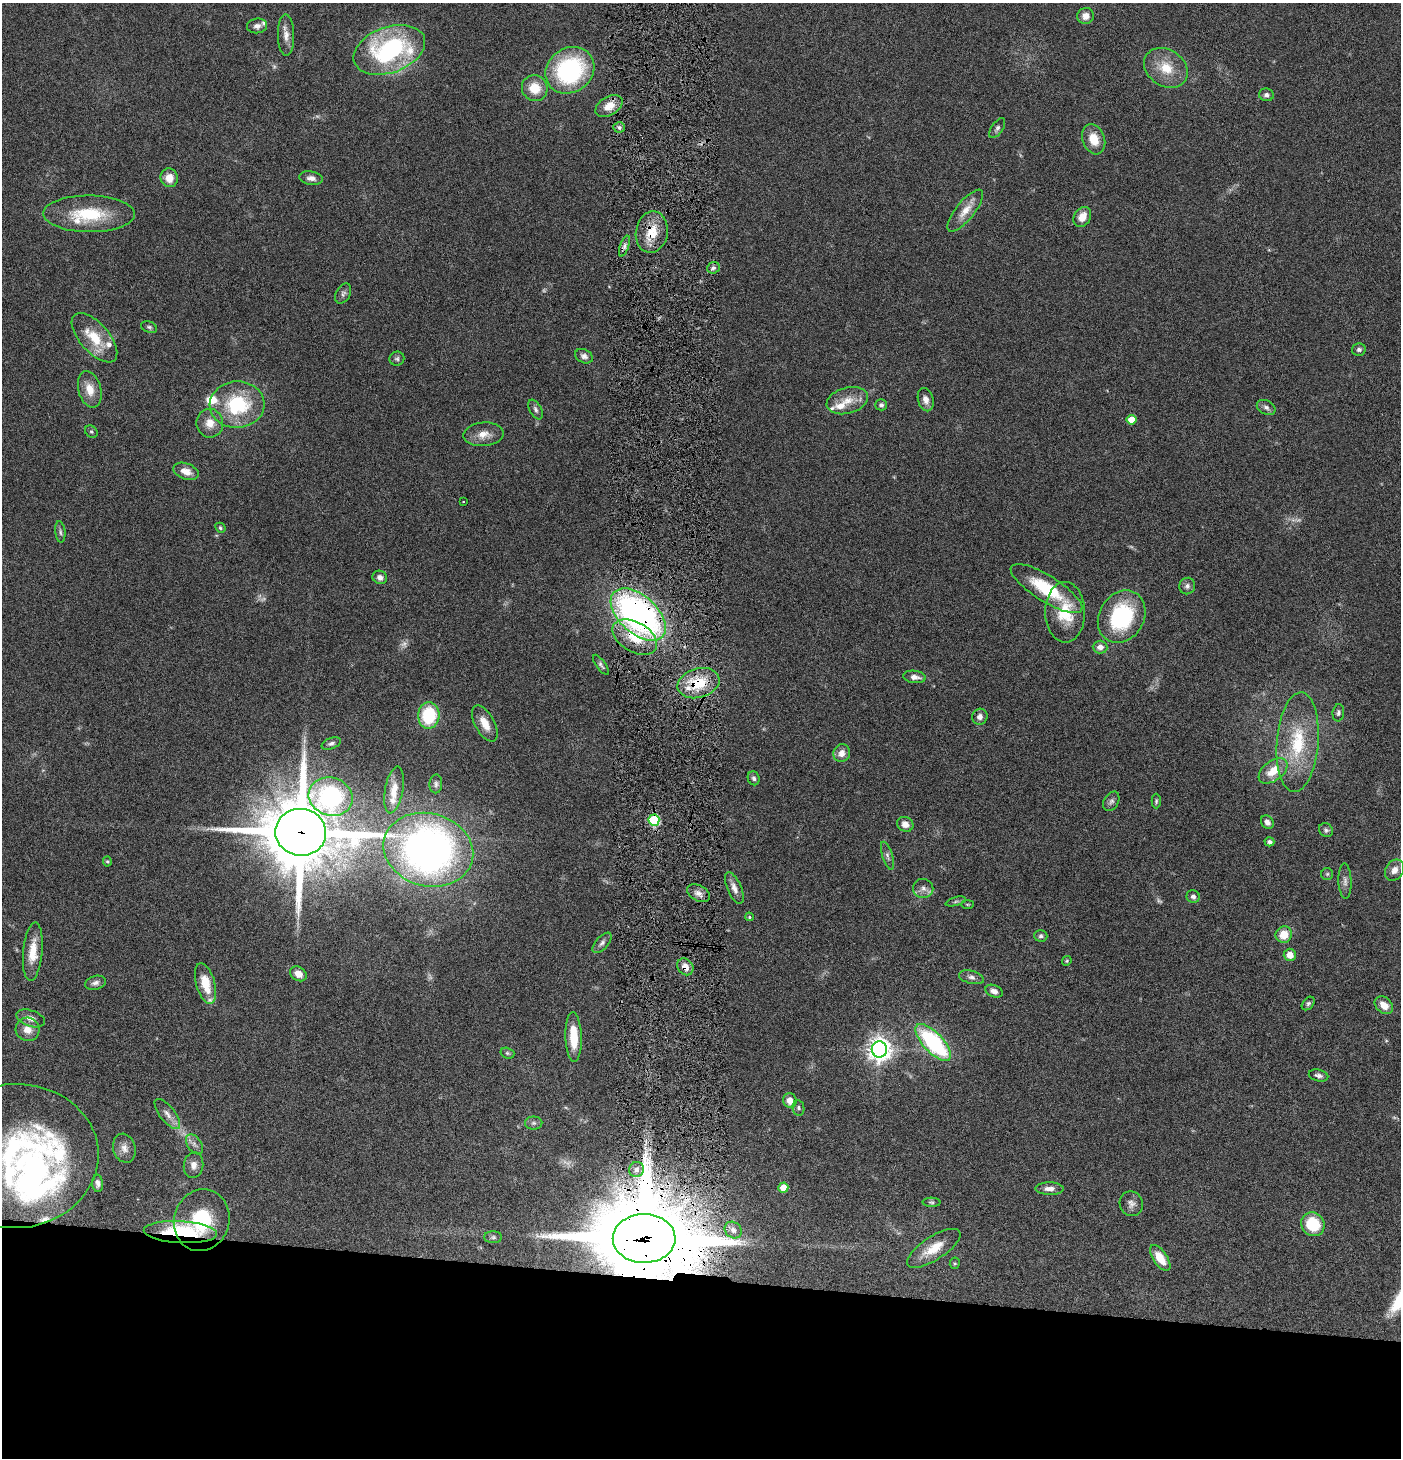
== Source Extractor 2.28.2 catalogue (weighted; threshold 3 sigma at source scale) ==
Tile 8 of 3 x 3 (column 2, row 3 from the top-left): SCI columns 1546-2944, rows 1-1456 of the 4442 x 4371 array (HDU 1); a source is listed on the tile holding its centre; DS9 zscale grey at full resolution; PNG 1403 x 1460 px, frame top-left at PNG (2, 3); each listed source drawn as its Kron ellipse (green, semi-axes under 4 px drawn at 4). Shown black and unused: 12% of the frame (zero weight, under 4 of 8 exposures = <1% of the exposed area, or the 3 px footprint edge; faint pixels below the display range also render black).
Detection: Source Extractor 2.28.2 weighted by HDU 2 'WHT'; one run over the whole footprint, this tile lists its part. Background 0.0678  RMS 0.0042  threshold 0.0172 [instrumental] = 3 sigma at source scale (4.09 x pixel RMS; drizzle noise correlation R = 1.36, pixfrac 0.8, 0.05/0.05 arcsec/px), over >= 5 px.
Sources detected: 154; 11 too faint to see at this stretch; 1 inside a brighter object's white glare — neither listed nor drawn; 13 inside a brighter listed object's ellipse — not listed separately; the other 129 listed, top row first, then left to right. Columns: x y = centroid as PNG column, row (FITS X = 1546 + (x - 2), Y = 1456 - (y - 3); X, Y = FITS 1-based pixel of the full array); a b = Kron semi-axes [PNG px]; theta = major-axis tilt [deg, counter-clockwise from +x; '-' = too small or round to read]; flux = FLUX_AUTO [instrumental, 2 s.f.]
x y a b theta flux
1086 16 8 8 - 2.9
257 26 10 7 7 1.6
286 35 20 8 -89 3.3
389 50 37 23 20 57
1166 68 23 18 -34 10
570 70 25 22 36 52
535 88 13 12 - 7.9
1266 95 7 6 - 1.2
609 106 15 9 31 5
619 127 5 5 - 0.88
997 128 11 5 56 1.2
1094 139 15 11 -70 7
169 178 9 8 - 4.4
311 178 12 6 -8 2
965 211 26 9 51 5.6
89 214 46 18 -1 21
1082 217 10 8 58 4.5
652 232 21 16 79 9.2
624 246 11 4 71 1.5
713 268 6 5 - 1.1
343 293 11 7 61 1.4
149 327 8 5 -23 0.83
94 338 30 14 -49 12
1359 350 7 6 - 1.1
584 356 9 6 -27 1.5
397 359 7 7 - 0.94
90 389 18 11 -75 5.7
926 400 12 7 -75 2.5
847 401 21 13 15 6.1
237 405 27 23 3 29
881 405 6 5 - 0.96
1266 407 10 7 -27 1.5
536 409 10 6 -63 1.3
1131 420 5 5 - 6.2
210 423 14 13 - 4.8
91 432 7 5 -41 0.67
484 434 20 12 4 4.8
186 471 13 8 -20 3.6
463 502 3 2 - 0.38
220 528 5 4 - 0.62
60 532 11 5 -84 1
380 577 7 6 - 1.6
1187 586 8 7 - 1.4
1046 589 41 13 -32 21
1065 612 30 20 -90 15
638 615 33 19 -42 150
1122 617 27 22 58 37
635 637 24 15 -30 12
1100 647 7 6 - 2.3
601 665 12 4 -54 0.99
915 677 11 6 -6 2.4
698 683 21 14 16 14
1338 713 8 6 82 1
429 715 13 10 87 21
980 717 8 7 - 1.8
485 723 20 9 -61 5.4
1298 742 50 21 85 24
331 743 10 5 21 1.1
842 753 9 8 - 3
1273 771 16 9 37 7.3
754 778 7 6 - 0.96
436 784 9 6 88 1.1
394 790 24 9 80 4.6
331 797 22 19 -19 51
1111 801 10 7 60 1.3
1156 801 7 4 89 0.63
654 820 6 5 - 29
1267 822 7 6 - 1.9
905 824 8 7 - 2.7
1326 830 7 6 - 0.95
301 832 25 23 -8 3800
1269 842 5 4 - 1
428 850 45 36 -15 220
887 856 15 5 -73 1.5
107 861 5 4 - 0.51
1394 870 11 9 57 3.1
1327 874 6 6 - 0.66
1345 881 17 6 -88 2
734 888 17 7 -66 2.6
923 888 10 9 - 2.3
698 893 12 7 -27 2.3
1193 897 6 6 - 1.2
956 901 10 3 15 0.81
967 904 6 3 0 0.38
749 917 4 4 - 0.49
1284 935 8 8 - 6.5
1041 936 6 5 - 0.85
602 943 12 6 48 1.5
33 952 29 9 85 8.1
1290 955 6 6 - 4
1067 961 5 4 - 0.49
685 967 9 7 -49 3.3
298 974 9 6 -34 3.3
971 977 13 6 -14 1.7
95 983 10 6 15 1.5
205 984 21 9 -74 8.6
994 991 9 6 -21 1.9
1308 1003 8 5 49 0.87
1384 1005 10 7 -42 4
31 1018 15 8 -19 2.6
28 1029 12 11 - 3.9
574 1037 25 8 -88 10
933 1042 23 10 -47 47
879 1049 8 7 - 340
507 1053 7 5 -17 0.69
1318 1076 10 6 -13 1.3
790 1100 7 7 - 3.7
798 1108 7 6 - 0.96
167 1114 18 7 -52 2.9
534 1123 9 6 0 1.1
194 1144 11 7 -56 1.7
124 1148 15 11 -74 2.9
15 1156 84 72 3 110
194 1165 13 10 83 2.7
636 1169 7 7 - 1.9
98 1183 9 5 -86 1.4
783 1188 5 5 - 5.6
1049 1189 14 6 -1 2.5
931 1202 9 4 -2 0.69
1131 1204 12 11 - 2.3
202 1220 31 27 74 27
1313 1224 12 11 - 16
733 1230 9 7 -45 2.1
180 1232 37 11 -3 28
493 1237 9 5 0 0.94
644 1238 31 24 1 7100
934 1248 31 11 33 8.6
1160 1258 15 7 -56 6.9
955 1263 6 5 - 0.52
Overlapping masked pixels (flux is a lower limit): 10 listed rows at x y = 652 232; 638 615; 635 637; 698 683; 654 820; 301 832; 685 967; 202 1220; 180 1232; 644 1238
Isophote crosses this tile's border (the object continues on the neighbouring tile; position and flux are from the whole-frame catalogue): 1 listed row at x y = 15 1156